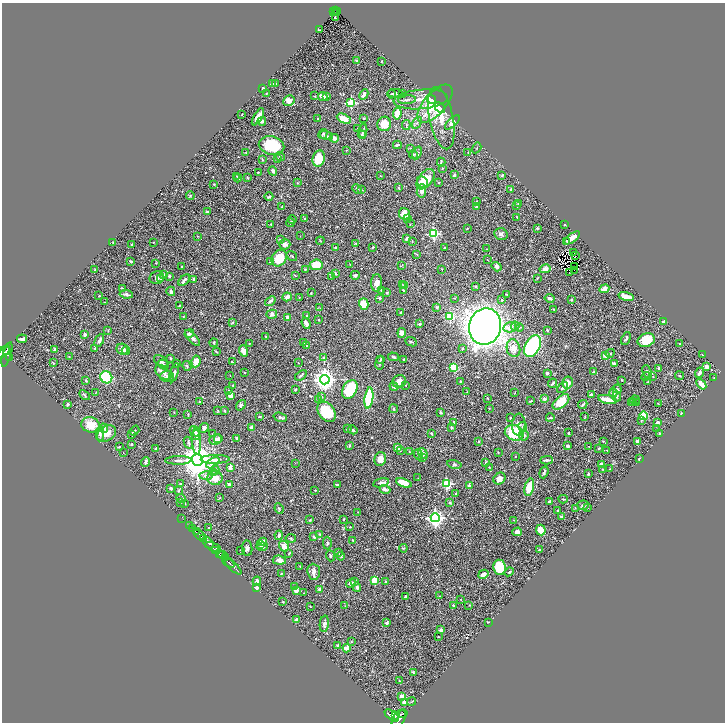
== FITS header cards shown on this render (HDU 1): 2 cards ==
NAXIS1  =                 1446
NAXIS2  =                 1440

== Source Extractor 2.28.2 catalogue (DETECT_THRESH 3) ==
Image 1446 x 1440 px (HDU 1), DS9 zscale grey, zoomed out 1/2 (1 PNG px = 2 x 2 image px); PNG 727 x 724 px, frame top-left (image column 2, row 1439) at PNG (2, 3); each listed source drawn as its Kron ellipse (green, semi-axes under 4 px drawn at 4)
Background 0.534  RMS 0.02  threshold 0.0613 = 3 sigma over >= 5 px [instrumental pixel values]
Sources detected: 582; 44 cannot appear on this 1/2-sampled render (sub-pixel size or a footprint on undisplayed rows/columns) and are neither listed nor drawn; of the other 538, the 500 brightest by FLUX_AUTO listed and drawn (38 fainter detections omitted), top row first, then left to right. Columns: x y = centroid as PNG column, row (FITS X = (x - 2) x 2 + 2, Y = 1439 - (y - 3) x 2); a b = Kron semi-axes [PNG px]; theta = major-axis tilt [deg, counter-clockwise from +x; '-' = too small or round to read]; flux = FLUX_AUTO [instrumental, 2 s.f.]
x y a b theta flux
336 10 2 2 - 52
334 12 2 1 - 14
336 12 2 1 - 15
338 12 2 1 - 20
335 17 2 2 - 5.2
319 30 3 1 - 2.1
356 60 3 2 - 3.6
382 61 2 2 - 2.8
272 83 3 3 - 6.8
276 84 3 3 - 2.8
263 88 2 2 - 4.4
266 93 2 2 - 1.8
395 93 7 3 2 8.3
391 94 4 3 - 4.2
402 94 2 2 - 2.2
364 95 5 3 - 19
314 96 3 2 - 2
323 96 4 3 - 19
326 96 4 3 - 11
421 99 27 9 5 59
431 99 5 3 - 33
289 100 6 5 - 29
407 100 9 3 6 6.9
351 103 3 3 - 280
435 104 23 11 49 140
440 107 6 3 -42 33
242 114 2 1 - 2.1
397 114 6 3 81 41
258 117 9 4 59 28
364 118 2 2 - 2.6
441 118 32 12 -78 82
318 119 3 3 - 3.4
344 119 7 4 -25 54
262 121 4 3 - 15
417 123 6 2 58 6
452 123 9 4 44 19
384 124 7 6 - 54
406 125 5 3 - 4.3
358 128 4 3 - 3.8
363 131 7 3 80 5.5
323 134 5 4 - 6
362 135 4 3 - 6
326 136 7 3 -20 6.6
334 138 4 4 - 18
397 145 4 2 - 10
272 146 13 9 -13 130
411 148 3 2 - 1.9
477 148 6 1 59 1.8
346 150 2 2 - 1.4
246 153 3 2 - 2.6
417 153 7 4 69 6.8
468 153 3 2 - 1.9
414 155 4 3 - 4.3
280 157 5 3 - 5.7
277 158 3 3 - 4.1
319 158 8 6 73 100
262 160 4 2 - 2.7
441 162 4 2 - 4.4
442 168 3 2 - 2
273 171 5 3 - 7.4
258 172 3 2 - 1.8
454 175 3 3 - 5.9
502 175 4 3 - 3.5
237 176 3 2 - 3
380 176 2 2 - 2.2
238 178 4 3 - 4.1
247 178 3 2 - 2.6
425 179 12 7 52 73
422 182 6 5 - 32
439 182 4 2 - 2
297 183 3 2 - 2
214 185 3 2 - 1.7
399 188 4 3 - 2.9
357 189 5 3 - 7
511 189 2 2 - 3.3
362 190 2 2 - 1.7
421 191 7 4 83 22
190 196 4 3 - 6.3
269 197 4 3 - 6.4
477 201 3 2 - 1.7
519 203 2 2 - 7.5
516 205 4 2 - 2.7
281 207 4 2 - 1.7
476 207 3 2 - 4.5
207 212 2 2 - 11
404 214 6 5 - 60
517 217 3 2 - 2.6
304 219 3 3 - 4.2
408 219 3 3 - 2.9
292 220 4 3 - 3.5
290 223 4 3 - 7.5
271 224 3 2 - 3.4
410 224 3 2 - 1.6
565 224 2 2 - 4.2
467 228 2 2 - 1.8
537 228 4 3 - 3.4
433 234 3 3 - 370
501 234 7 5 -23 11
198 236 3 2 - 2
300 236 2 1 - 1.8
407 238 3 3 - 10
572 238 9 3 38 35
280 239 4 2 - 3.1
320 241 4 3 - 3.2
412 241 3 2 - 1.8
567 241 3 2 - 3.4
113 242 2 1 - 1.7
153 242 3 2 - 2.4
356 243 3 2 - 1.9
132 244 3 2 - 2.3
285 244 5 5 - 16
335 247 4 3 - 3.6
373 247 3 2 - 4.2
445 247 2 2 - 3.2
487 249 2 1 - 1.6
573 253 2 1 - 1.8
417 254 3 2 - 2.5
292 256 6 3 -36 4.4
575 256 2 1 - 1.7
279 258 9 7 55 94
487 259 3 2 - 1.4
131 261 3 2 - 6.7
270 262 2 2 - 6
156 263 3 2 - 1.7
316 265 6 5 - 81
350 265 2 1 - 1.7
402 266 3 2 - 2.2
575 266 2 1 - 1.5
181 267 3 2 - 1.9
497 267 5 4 - 9.5
305 269 3 2 - 3.2
442 269 3 2 - 1.7
545 269 5 3 - 18
94 270 3 2 - 2
574 271 2 1 - 1.6
569 272 2 1 - 1.9
335 273 4 3 - 4.9
164 275 3 3 - 5.1
295 275 3 2 - 1.8
355 275 4 4 - 6.5
169 276 3 3 - 5.2
332 276 3 2 - 2.2
157 278 7 6 - 12
161 278 4 3 - 5.2
537 278 4 2 - 3.2
193 279 2 2 - 13
184 280 7 3 48 11
377 283 9 5 88 18
403 285 3 2 - 2.2
405 285 3 2 - 1.9
475 286 3 3 - 3.3
122 288 4 2 - 4.8
604 289 5 3 - 26
381 290 3 2 - 2.5
403 290 3 2 - 4.1
171 291 5 3 - 7.9
311 293 2 2 - 2.1
387 293 3 3 - 3.5
126 294 6 3 -6 8.1
507 295 3 2 - 2.6
99 296 2 2 - 4.3
626 296 8 3 -14 34
287 297 4 3 - 20
299 298 3 2 - 2.5
379 298 2 2 - 12
455 298 3 2 - 1.7
550 298 5 3 - 9.7
502 300 2 2 - 7.8
571 300 2 2 - 3.6
270 301 6 3 40 8.6
104 302 2 1 - 1.4
364 304 6 4 -74 90
179 305 2 1 - 2.3
437 307 3 3 - 6.4
320 308 3 2 - 1.9
553 309 3 2 - 2.1
401 312 4 3 - 4.7
272 314 5 4 - 10
183 316 3 2 - 1.9
307 316 3 2 - 4.4
287 317 3 3 - 14
450 317 3 3 - 200
319 320 3 2 - 2
664 321 4 2 - 7.6
233 323 4 3 - 3.6
306 323 6 3 -71 19
420 324 2 2 - 13
485 326 18 16 78 4400
515 326 4 3 - 7
510 327 6 5 - 23
519 327 4 2 - 2.8
547 330 4 3 - 3.6
108 331 3 3 - 2.7
189 333 5 3 - 9.9
402 333 5 4 - 20
84 334 3 2 - 9.7
266 336 2 2 - 3.1
192 338 10 3 -48 15
22 339 5 3 - 15
626 339 7 3 66 6.6
99 340 7 3 65 15
646 340 9 6 21 82
411 342 6 3 -23 4.5
214 343 4 2 - 4
249 343 2 2 - 3
304 343 3 2 - 1.8
680 343 3 2 - 2.9
307 346 3 3 - 4.2
533 346 11 7 63 470
95 348 3 3 - 2.9
462 348 3 3 - 2.7
513 348 9 6 -79 36
122 349 6 5 - 25
55 350 3 2 - 11
4 351 7 3 45 290
7 351 4 3 - 260
126 351 4 3 - 7
216 351 4 2 - 3.1
243 351 6 3 -71 40
610 353 5 3 - 4.1
7 354 13 2 73 210
702 354 3 2 - 1.6
69 356 2 2 - 1.6
605 356 2 2 - 53
9 357 4 2 - 100
393 357 5 3 - 8.2
170 358 4 2 - 3.8
324 358 3 3 - 9.6
381 359 3 2 - 2.6
404 359 3 2 - 3.8
161 361 8 5 -38 10
196 361 6 4 81 37
232 362 3 2 - 3.6
53 363 3 2 - 2.4
298 363 2 1 - 1.5
380 363 7 2 82 6.3
163 364 6 4 -38 6.7
177 364 3 2 - 3.2
614 364 3 3 - 15
187 366 5 3 - 4.2
706 366 4 3 - 19
454 367 4 3 - 160
659 368 3 3 - 13
163 372 9 5 -39 24
244 372 2 1 - 2.4
593 372 3 3 - 3.4
647 372 7 3 -66 4.8
174 373 10 3 72 10
547 373 2 2 - 23
699 373 5 2 - 16
230 375 2 1 - 1.5
301 375 6 3 34 5.7
167 376 7 5 2 15
646 376 5 3 - 5.7
679 376 4 3 - 3.5
106 377 6 5 - 220
653 377 2 2 - 1.6
714 378 3 1 - 1.7
325 380 5 4 - 2800
622 380 2 2 - 3.1
86 381 4 3 - 3.4
399 381 7 6 - 24
460 381 2 2 - 2.6
648 382 3 3 - 4.1
553 383 5 3 - 7
568 383 6 5 - 44
701 384 6 3 -49 27
233 385 2 2 - 2.8
406 385 2 2 - 1.6
394 387 4 3 - 11
562 388 6 3 41 7.1
295 389 3 3 - 5.6
350 389 10 7 62 190
617 389 4 3 - 6
229 391 4 2 - 3.1
467 392 2 1 - 1.4
95 393 3 2 - 1.8
515 393 3 2 - 1.6
613 393 4 4 - 16
84 395 6 3 -46 4.8
591 395 2 2 - 16
230 396 3 3 - 34
322 397 3 2 - 2
617 397 5 3 - 6.3
369 398 10 4 82 250
487 398 3 2 - 1.8
319 399 3 2 - 3.5
544 399 2 2 - 41
608 399 9 3 -12 62
635 400 5 3 - 3.4
530 401 3 1 - 3.1
633 401 3 2 - 2.1
199 402 3 2 - 4.2
561 402 10 5 41 75
632 403 3 2 - 2
637 403 3 2 - 2.3
658 403 3 2 - 1.8
68 404 4 3 - 5.2
241 405 6 4 53 8.2
583 405 5 2 - 6.4
489 408 3 2 - 1.9
394 409 4 3 - 3.9
218 411 4 3 - 3.1
225 411 2 2 - 5.5
326 412 11 8 -52 140
174 413 2 2 - 1.5
441 413 2 2 - 10
681 413 2 2 - 1.4
188 414 4 2 - 3.4
644 416 4 4 - 100
260 417 4 2 - 2.6
280 417 7 3 -19 7.1
585 417 3 2 - 1.6
510 418 3 3 - 3.7
550 418 4 3 - 4.9
641 421 3 3 - 3
454 422 4 3 - 6.4
657 423 3 3 - 17
90 425 9 7 -14 65
519 425 11 6 87 19
252 427 4 3 - 14
451 427 3 3 - 6.9
523 427 5 4 - 7.3
104 428 5 4 - 19
204 428 5 3 - 11
347 429 4 3 - 3
657 429 2 2 - 1.5
353 430 5 3 - 7.9
135 431 5 3 - 3.9
195 431 6 4 -48 15
431 433 3 2 - 4
514 433 10 7 -19 210
568 433 3 2 - 3.7
659 433 3 2 - 1.4
100 434 7 4 89 10
106 434 10 7 31 34
213 434 2 2 - 1.4
132 435 3 2 - 2.2
196 435 5 3 - 11
524 435 5 4 - 9
237 438 4 3 - 6.7
216 439 6 5 - 20
218 439 4 4 - 16
196 441 14 4 -87 16
478 441 2 2 - 5
603 441 3 2 - 3
638 441 4 3 - 11
188 443 6 3 -64 7.8
131 444 3 2 - 3.6
349 446 4 2 - 5
568 446 3 3 - 6.8
119 447 3 2 - 2.2
397 447 4 4 - 22
589 447 3 3 - 2.1
599 448 3 3 - 4.7
156 449 2 2 - 16
400 450 3 3 - 2.3
607 450 3 2 - 2.1
123 452 2 2 - 1.7
409 452 4 3 - 3.8
498 452 4 2 - 2.3
423 453 6 3 -54 21
418 454 6 3 -53 10
515 456 2 2 - 2.4
422 457 3 3 - 10
215 459 14 3 0 16
380 459 7 5 74 35
639 459 2 2 - 5.4
178 460 13 3 1 15
197 460 6 5 - 8300
547 460 6 2 3 8.8
145 462 5 3 - 12
485 462 3 2 - 2.3
213 463 7 4 34 32
295 463 2 1 - 2.3
454 464 7 3 -13 5.4
601 465 4 3 - 33
489 467 2 2 - 2
230 468 4 2 - 38
603 469 3 2 - 2.2
610 469 2 2 - 2.5
215 470 5 4 - 6.5
544 472 6 3 70 8.1
214 473 4 3 - 6.1
588 474 4 3 - 5.1
206 475 7 4 2 14
215 478 7 7 - 47
418 478 3 2 - 1.4
499 479 6 5 - 21
381 483 8 4 12 12
404 483 8 4 -20 54
180 484 3 2 - 2.6
229 484 4 3 - 6.6
337 484 2 2 - 14
447 484 3 3 - 300
469 485 2 2 - 31
529 487 9 4 76 77
171 488 4 3 - 5.2
385 489 5 3 - 13
315 490 2 2 - 2.3
179 491 4 2 - 3.7
456 494 3 2 - 3.7
181 498 5 3 - 5.3
219 498 3 3 - 2.5
563 499 5 2 - 3.4
550 501 3 2 - 6.4
181 502 2 2 - 1.5
184 503 4 3 - 4.1
450 503 4 4 - 5.3
583 505 6 4 1 7.3
588 507 3 2 - 5.1
279 508 5 3 - 4.2
575 508 2 2 - 1.5
558 510 2 2 - 2.9
358 512 2 2 - 1.9
561 517 2 2 - 9.4
435 518 4 4 - 1400
181 519 2 2 - 16
343 519 2 2 - 4.8
310 520 4 3 - 3.8
514 520 3 2 - 1.5
189 526 2 1 - 29
350 527 2 2 - 2.7
209 528 3 2 - 2.3
193 529 2 1 - 81
541 530 5 4 - 58
196 532 3 2 - 170
517 532 5 4 - 19
320 534 3 2 - 2.3
279 535 5 3 - 7.8
200 536 7 2 -42 460
314 537 3 3 - 6.9
203 538 3 2 - 290
291 538 5 3 - 4
352 540 3 2 - 3.7
263 542 4 4 - 24
208 543 7 3 -47 1300
327 543 6 4 -89 6.3
260 545 3 2 - 4.6
284 546 5 4 - 27
213 547 8 3 -24 630
262 547 6 4 10 11
247 548 8 5 -85 12
403 548 4 3 - 3.6
215 550 3 2 - 230
241 550 4 2 - 2.3
539 550 2 2 - 7.5
338 552 3 3 - 6.8
289 553 3 2 - 1.8
219 554 3 2 - 320
223 555 4 3 - 270
330 556 5 3 - 5.5
341 556 4 3 - 4.5
225 558 3 2 - 190
279 560 6 4 -6 19
228 562 7 2 -40 690
233 566 11 3 -42 910
300 566 2 1 - 1.7
500 567 7 6 - 160
314 572 8 6 -85 16
509 572 5 3 - 4.9
281 574 3 2 - 2.2
483 574 5 3 - 17
374 580 3 2 - 90
257 581 4 4 - 13
355 582 3 2 - 3.5
386 582 2 2 - 17
351 583 5 3 - 13
295 587 3 2 - 2.2
357 587 5 4 - 10
256 588 3 3 - 11
319 589 4 3 - 5.5
296 590 4 3 - 12
304 593 3 2 - 1.4
440 596 2 2 - 1.5
405 597 3 2 - 5
460 600 2 2 - 1.5
283 602 2 2 - 2.5
453 605 2 2 - 6
469 605 2 2 - 1.6
310 606 2 2 - 2.9
345 606 3 2 - 1.8
296 620 4 3 - 13
488 622 3 2 - 2.2
386 623 3 3 - 9.5
324 624 8 4 84 12
441 630 4 3 - 9.6
438 637 2 2 - 2
351 642 3 3 - 2.7
338 646 3 2 - 11
347 648 4 4 - 35
413 672 3 2 - 4.8
399 681 2 2 - 2.6
402 696 4 2 - 23
412 701 4 2 - 2.3
404 702 4 3 - 16
403 714 5 2 - 270
392 715 8 4 -35 2000
396 715 3 2 - 510
399 719 10 5 59 2500
At the frame edge (FLAGS 8, measured only in part): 1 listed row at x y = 399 719
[38 fainter detections neither listed nor drawn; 44 sub-pixel or undisplayed-footprint detections neither listed nor drawn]